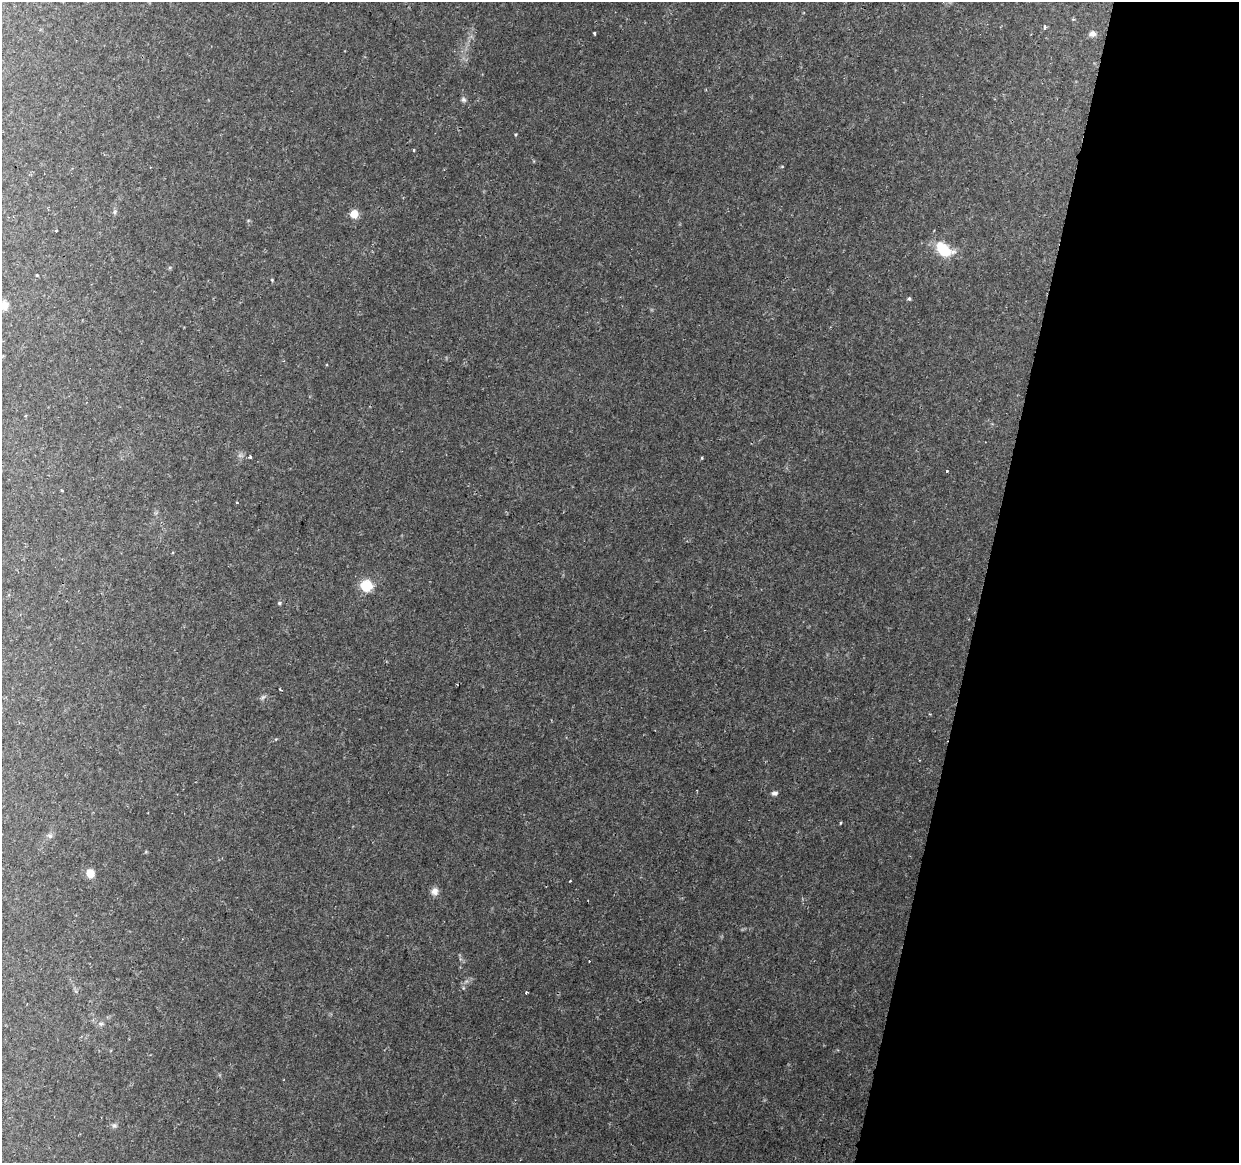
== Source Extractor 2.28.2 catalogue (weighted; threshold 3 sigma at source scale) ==
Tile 8 of 4 x 4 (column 4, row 2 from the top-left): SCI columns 3730-4966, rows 2655-3815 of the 4976 x 5248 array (HDU 1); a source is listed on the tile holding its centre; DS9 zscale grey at full resolution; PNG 1241 x 1165 px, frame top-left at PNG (2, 2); no overlay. Shown black and unused: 21% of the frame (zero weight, under 2 of 3 exposures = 3% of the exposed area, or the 3 px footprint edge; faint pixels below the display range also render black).
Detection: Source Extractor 2.28.2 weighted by HDU 2 'WHT'; one run over the whole footprint, this tile lists its part. Background 0.0332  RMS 0.0032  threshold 0.0145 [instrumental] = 3 sigma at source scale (4.5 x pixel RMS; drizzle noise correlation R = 1.50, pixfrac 1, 0.0396/0.0396 arcsec/px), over >= 5 px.
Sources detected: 34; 1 cosmic-ray / hot-pixel residue — not listed; the other 33 listed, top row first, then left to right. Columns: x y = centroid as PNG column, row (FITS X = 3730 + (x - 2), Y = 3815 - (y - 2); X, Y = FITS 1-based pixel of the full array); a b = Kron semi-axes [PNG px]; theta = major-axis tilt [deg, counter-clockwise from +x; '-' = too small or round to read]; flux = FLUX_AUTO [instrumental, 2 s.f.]
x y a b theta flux
1073 19 5 3 - 0.32
1045 27 5 4 - 0.5
594 33 3 2 - 0.48
1092 34 9 7 -5 1.4
463 100 7 7 - 0.8
413 150 3 3 - 0.4
782 166 5 3 - 0.28
115 212 8 5 57 0.68
354 214 7 7 - 4.3
56 231 3 2 - 0.35
944 250 18 11 -36 12
37 275 3 3 - 0.27
272 280 5 4 - 0.32
909 299 4 4 - 0.57
4 305 10 9 - 2.7
250 457 3 3 - 1.6
702 458 5 3 - 0.3
947 471 3 3 - 0.44
237 502 3 2 - 0.55
366 585 9 8 - 11
279 603 5 5 - 0.47
280 690 4 2 - 0.31
263 697 8 4 44 0.71
775 793 8 6 9 0.93
841 823 4 2 - 0.32
50 836 8 7 - 0.95
90 873 7 6 - 5.1
570 881 3 3 - 0.37
435 891 10 9 - 1.9
463 988 6 4 72 0.41
526 992 3 3 - 0.9
101 1024 7 6 - 0.82
114 1125 7 7 - 0.85
Isophote crosses this tile's border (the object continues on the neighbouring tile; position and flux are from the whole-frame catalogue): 1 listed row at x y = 4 305